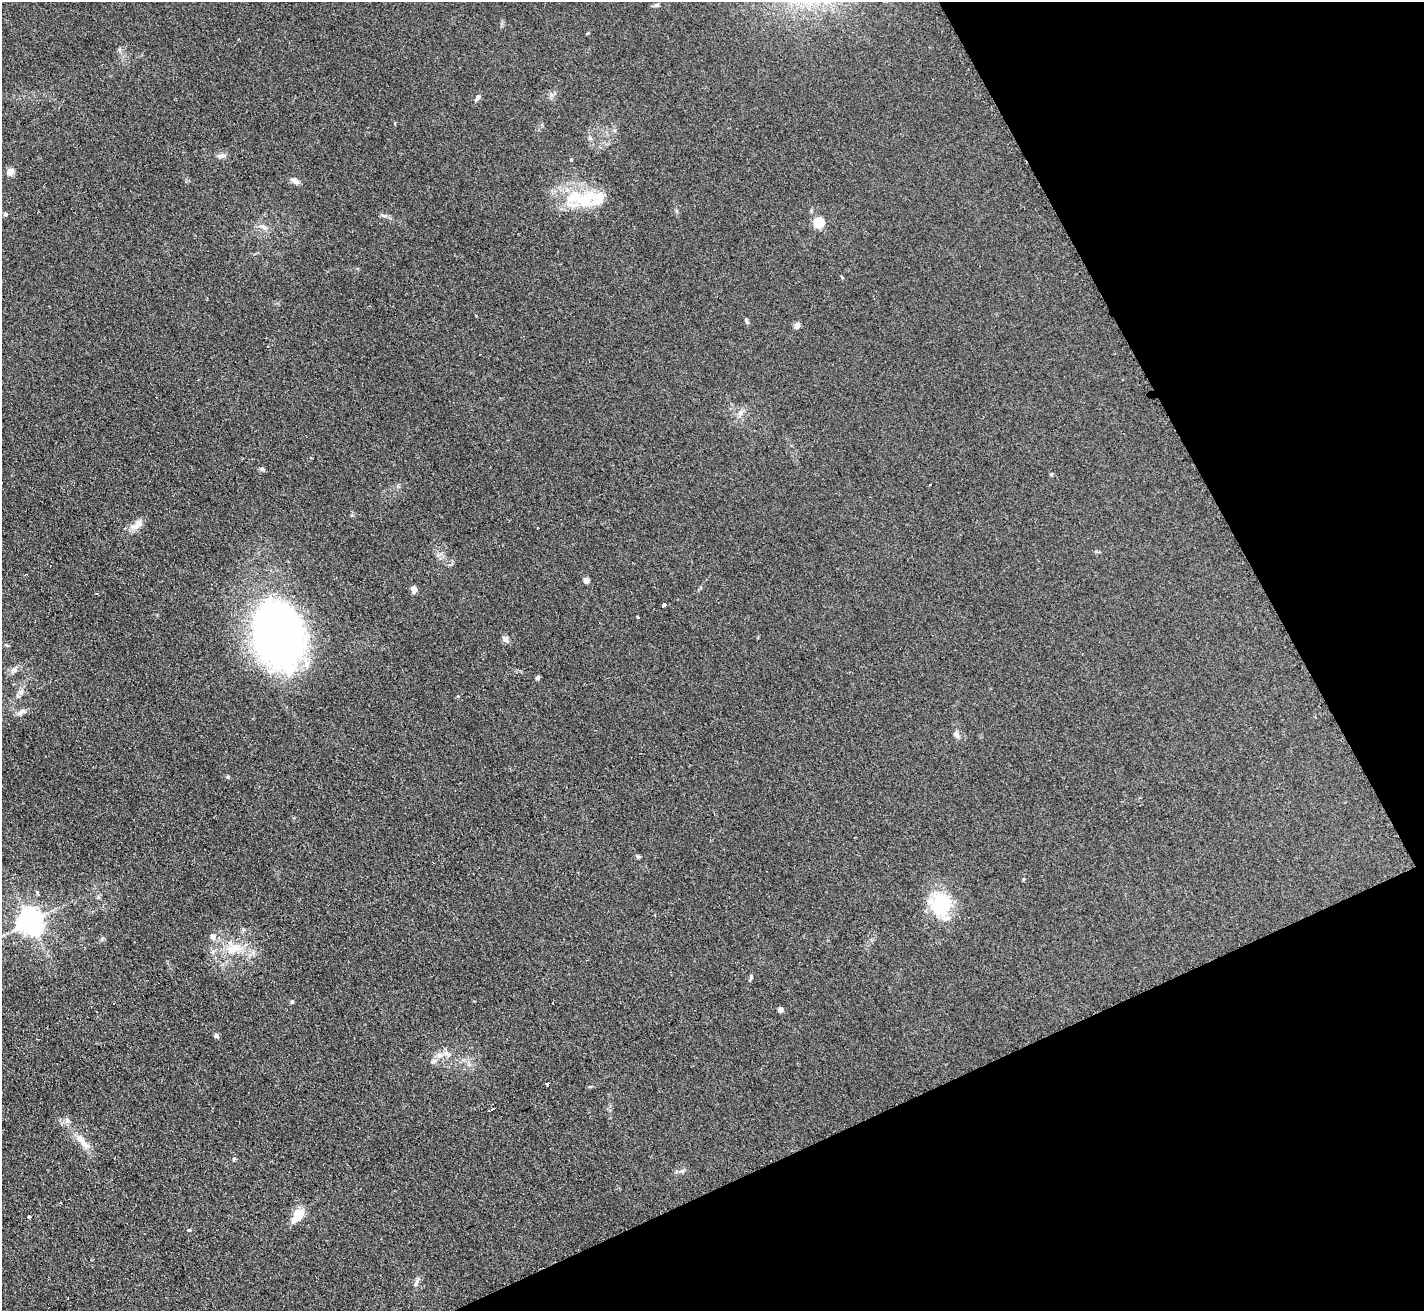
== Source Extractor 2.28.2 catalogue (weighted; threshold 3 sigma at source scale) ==
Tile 12 of 4 x 4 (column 4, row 3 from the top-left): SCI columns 4273-5694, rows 1465-2773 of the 5712 x 5686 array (HDU 1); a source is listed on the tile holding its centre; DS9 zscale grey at full resolution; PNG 1426 x 1313 px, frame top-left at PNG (2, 2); no overlay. Shown black and unused: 23% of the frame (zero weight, under 2 of 3 exposures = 2% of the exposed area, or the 3 px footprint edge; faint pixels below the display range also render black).
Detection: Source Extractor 2.28.2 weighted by HDU 2 'WHT'; one run over the whole footprint, this tile lists its part. Background 0.127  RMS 0.012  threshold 0.0528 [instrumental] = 3 sigma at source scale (4.5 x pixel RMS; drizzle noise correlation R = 1.50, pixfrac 1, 0.05/0.05 arcsec/px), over >= 5 px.
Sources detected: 59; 1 inside a brighter object's white glare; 5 cosmic-ray / hot-pixel residue — not listed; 4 inside a brighter listed object's ellipse — not listed separately; the other 49 listed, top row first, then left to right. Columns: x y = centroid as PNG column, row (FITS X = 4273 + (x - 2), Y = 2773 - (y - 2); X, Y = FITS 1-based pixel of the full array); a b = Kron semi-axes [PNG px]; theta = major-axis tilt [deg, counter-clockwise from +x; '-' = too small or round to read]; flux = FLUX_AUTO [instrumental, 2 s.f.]
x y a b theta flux
478 97 9 5 51 3.1
221 156 11 6 9 4.5
571 159 4 3 - 1.2
10 172 8 7 - 8.7
295 181 12 6 -23 5.3
580 199 48 20 -3 61
5 214 6 4 -12 1.9
385 216 7 4 19 2
818 222 5 5 - 73
263 227 12 5 -24 4.9
746 320 8 4 -76 2
797 325 8 6 56 4.5
740 413 8 6 74 4.5
262 469 7 5 -21 2.3
1051 474 5 4 - 1.3
930 484 3 2 - 2.6
137 526 19 7 27 9.2
538 528 3 2 - 1.4
586 580 4 4 - 11
414 590 7 5 -77 6.2
664 606 4 3 - 36
638 617 3 3 - 3.4
278 632 73 39 -86 540
506 639 9 7 -78 3.8
14 669 9 8 - 4.9
538 678 5 4 - 2.5
21 712 13 6 50 4.4
957 735 10 6 -68 4
228 777 5 4 - 1.4
638 857 8 4 -8 1.8
38 892 3 3 - 3.2
941 904 32 27 84 56
30 922 8 8 - 1200
213 936 6 6 - 6.4
102 939 7 4 56 1.8
231 950 14 10 -41 14
751 978 9 4 74 2
292 1002 5 4 - 1.4
780 1009 4 4 - 7.6
216 1036 6 5 - 2.5
439 1055 9 8 - 6.7
547 1084 3 3 - 7.3
493 1109 3 2 - 2.3
83 1142 30 8 -50 16
234 1159 5 4 - 1.5
298 1216 20 10 52 19
29 1217 3 3 - 7.2
189 1230 4 4 - 1.1
416 1284 7 4 89 2.5